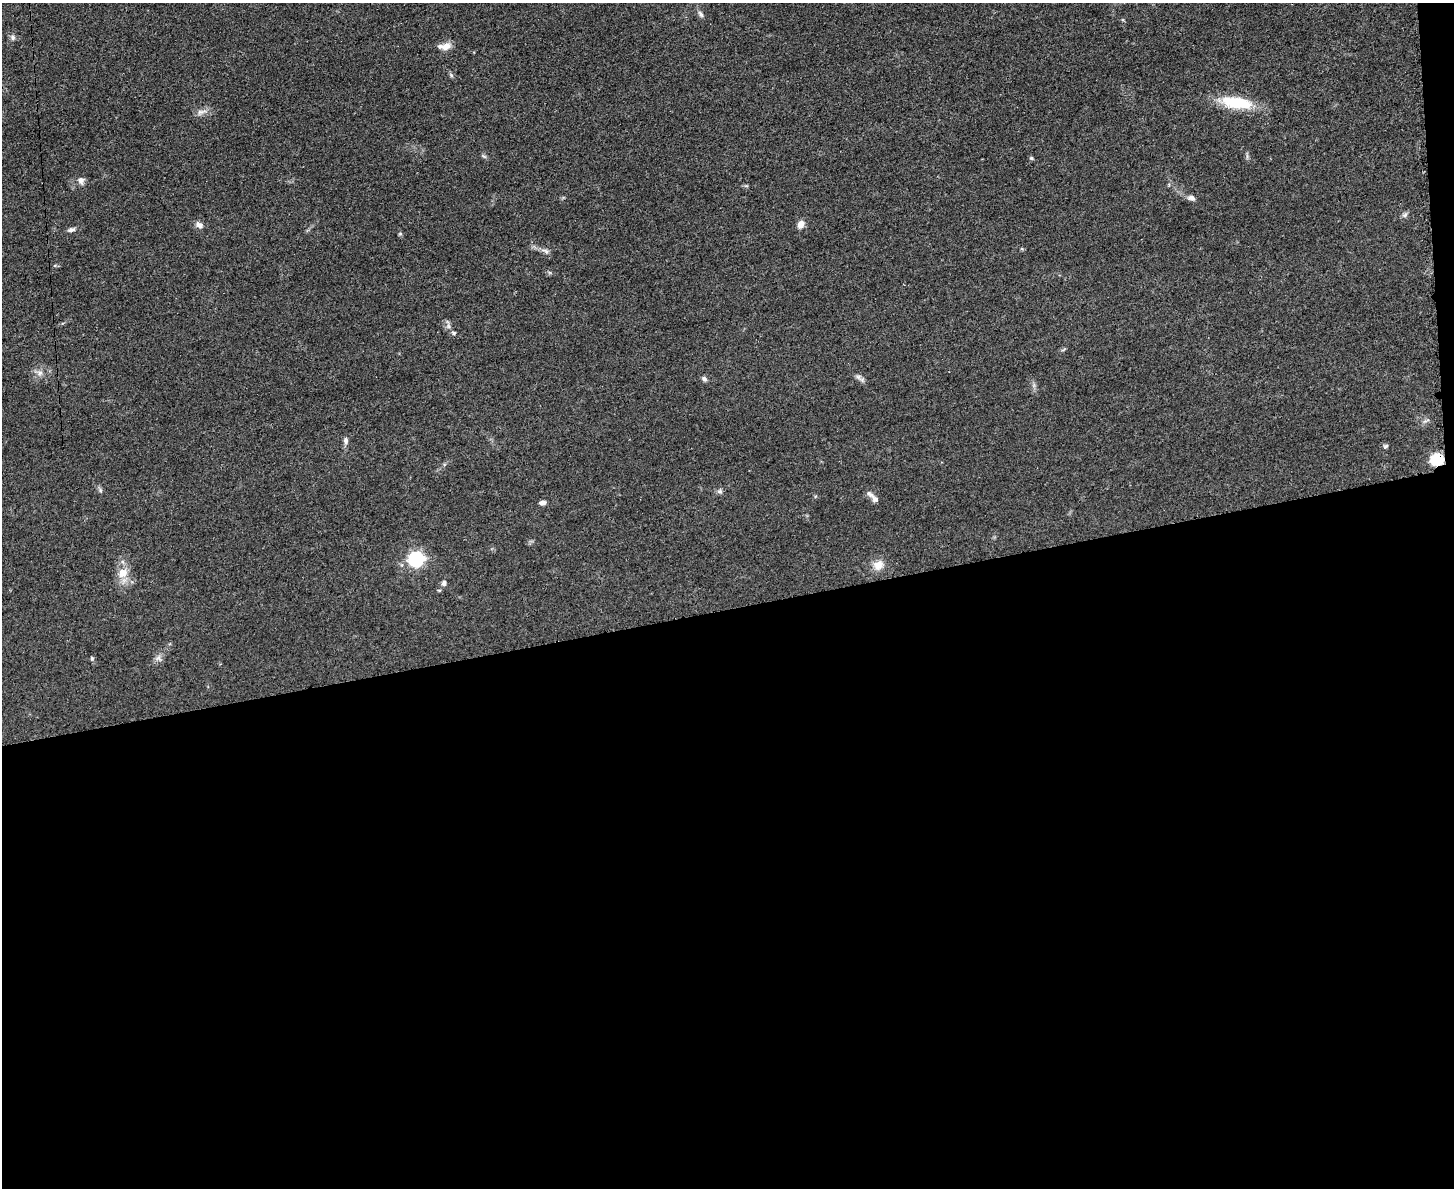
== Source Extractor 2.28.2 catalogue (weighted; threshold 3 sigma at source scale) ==
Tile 12 of 3 x 4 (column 3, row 4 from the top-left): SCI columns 3046-4497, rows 12-1197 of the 4749 x 4767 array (HDU 1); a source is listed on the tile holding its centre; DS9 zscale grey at full resolution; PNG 1456 x 1190 px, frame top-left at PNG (2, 3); no overlay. Shown black and unused: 50% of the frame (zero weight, under 3 of 4 exposures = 2% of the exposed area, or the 3 px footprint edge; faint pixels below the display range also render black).
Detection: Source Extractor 2.28.2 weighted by HDU 2 'WHT'; one run over the whole footprint, this tile lists its part. Background 0.0465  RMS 0.0051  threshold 0.0229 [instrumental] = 3 sigma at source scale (4.5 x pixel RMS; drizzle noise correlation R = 1.50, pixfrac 1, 0.05/0.05 arcsec/px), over >= 5 px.
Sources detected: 38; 2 inside a brighter listed object's ellipse — not listed separately; the other 36 listed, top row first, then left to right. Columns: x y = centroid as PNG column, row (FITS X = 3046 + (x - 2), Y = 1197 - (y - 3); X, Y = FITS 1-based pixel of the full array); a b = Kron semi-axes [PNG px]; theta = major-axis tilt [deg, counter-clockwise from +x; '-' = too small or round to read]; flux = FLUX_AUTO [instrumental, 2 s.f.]
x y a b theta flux
701 14 10 5 -57 1.5
13 37 8 6 -57 1.4
446 47 12 8 27 4.1
451 75 7 4 -46 0.88
1236 103 39 14 -8 22
201 112 15 7 19 2.8
484 156 8 4 -36 0.87
1031 158 6 4 -17 0.75
81 180 8 8 - 2.6
1191 198 11 6 -7 2
1405 215 8 6 37 1.4
801 224 9 7 61 3.4
199 225 10 7 -30 2.5
71 230 10 6 15 1.6
400 234 6 4 0 0.6
545 251 14 5 -20 2
454 333 6 5 - 0.92
1063 350 6 4 20 0.68
39 373 10 8 63 2.6
858 377 10 7 -30 1.8
704 379 7 6 - 1.3
1034 385 7 4 72 1
1426 421 11 4 23 1.3
346 441 11 6 -86 1.8
1385 446 7 5 33 0.87
1438 460 7 6 - 55
100 490 7 4 -72 0.86
720 491 8 7 - 1.3
870 494 16 7 -33 2.1
543 503 6 4 8 2.4
416 559 8 7 - 97
878 565 15 13 24 5.9
123 573 16 13 45 7
444 583 7 6 - 1.5
92 658 6 5 - 0.78
158 658 10 8 -30 2.1
Overlapping masked pixels (flux is a lower limit): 1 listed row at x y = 1438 460